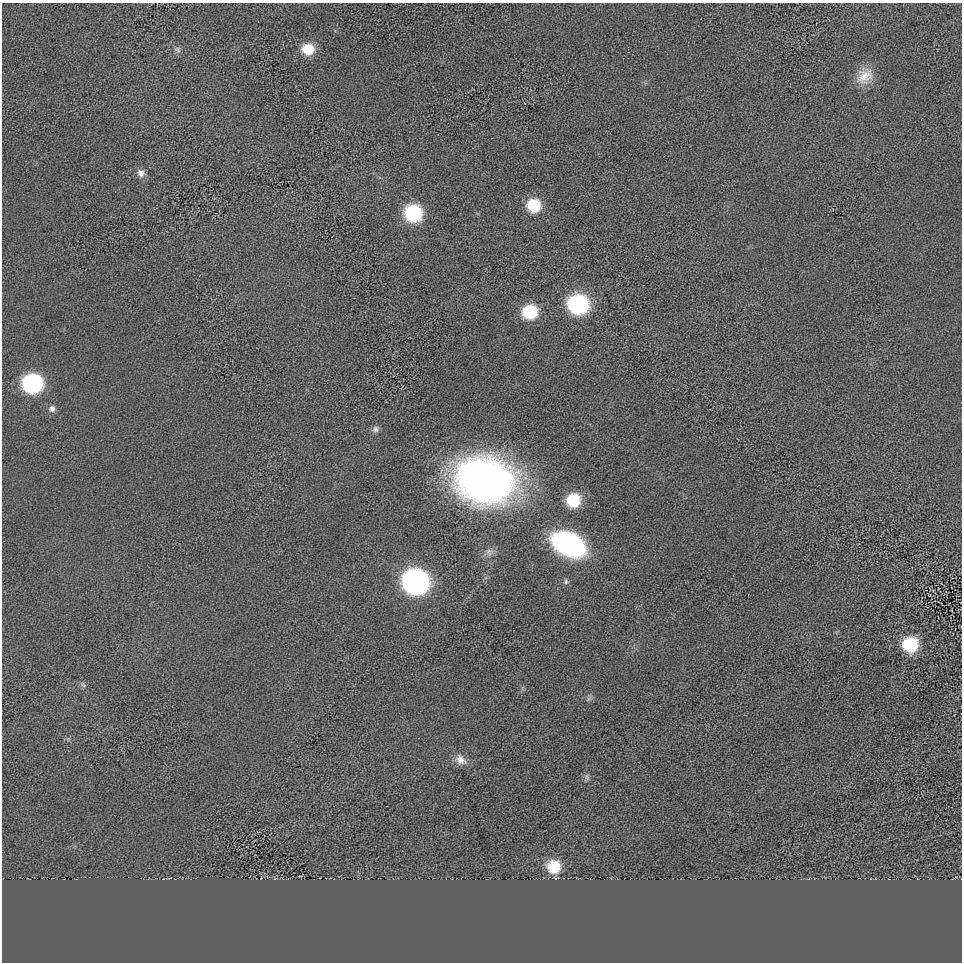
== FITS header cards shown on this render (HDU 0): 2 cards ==
NAXIS1  =                  960 / length of data axis 1
NAXIS2  =                  960 / length of data axis 2

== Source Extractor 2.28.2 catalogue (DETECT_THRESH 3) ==
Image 960 x 960 px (HDU 0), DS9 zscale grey, 1 PNG px = 1 image px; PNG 964 x 964 px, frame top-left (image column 1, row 960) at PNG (2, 3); no overlay
Background 0.597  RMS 65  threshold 196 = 3 sigma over >= 5 px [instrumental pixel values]
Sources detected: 23; all 23 listed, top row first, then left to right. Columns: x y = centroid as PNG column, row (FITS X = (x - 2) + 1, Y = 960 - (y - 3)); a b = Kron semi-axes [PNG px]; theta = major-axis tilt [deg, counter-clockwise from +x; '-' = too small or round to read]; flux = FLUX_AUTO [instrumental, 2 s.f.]
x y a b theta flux
308 49 11 10 - 1.2e+05
178 50 9 8 - 1.5e+04
865 76 24 17 44 9.0e+04
141 173 11 9 -54 2.6e+04
534 205 10 10 - 2.1e+05
413 213 11 10 - 5.4e+05
578 304 12 11 - 9.9e+05
530 312 11 11 - 2.9e+05
32 384 12 11 - 9.6e+05
52 409 9 8 - 2.0e+04
376 429 9 8 - 1.6e+04
485 480 42 32 -11 3.6e+06
573 500 10 10 - 2.5e+05
568 544 26 16 -26 1.2e+06
489 552 11 9 -65 2.4e+04
415 582 13 12 - 2.8e+06
566 582 7 5 89 9.7e+03
910 644 10 10 - 3.9e+05
84 685 9 5 -26 1.1e+04
588 699 7 4 71 9.2e+03
460 760 16 12 -46 4.2e+04
587 777 10 6 -79 1.3e+04
554 867 10 10 - 2.0e+05